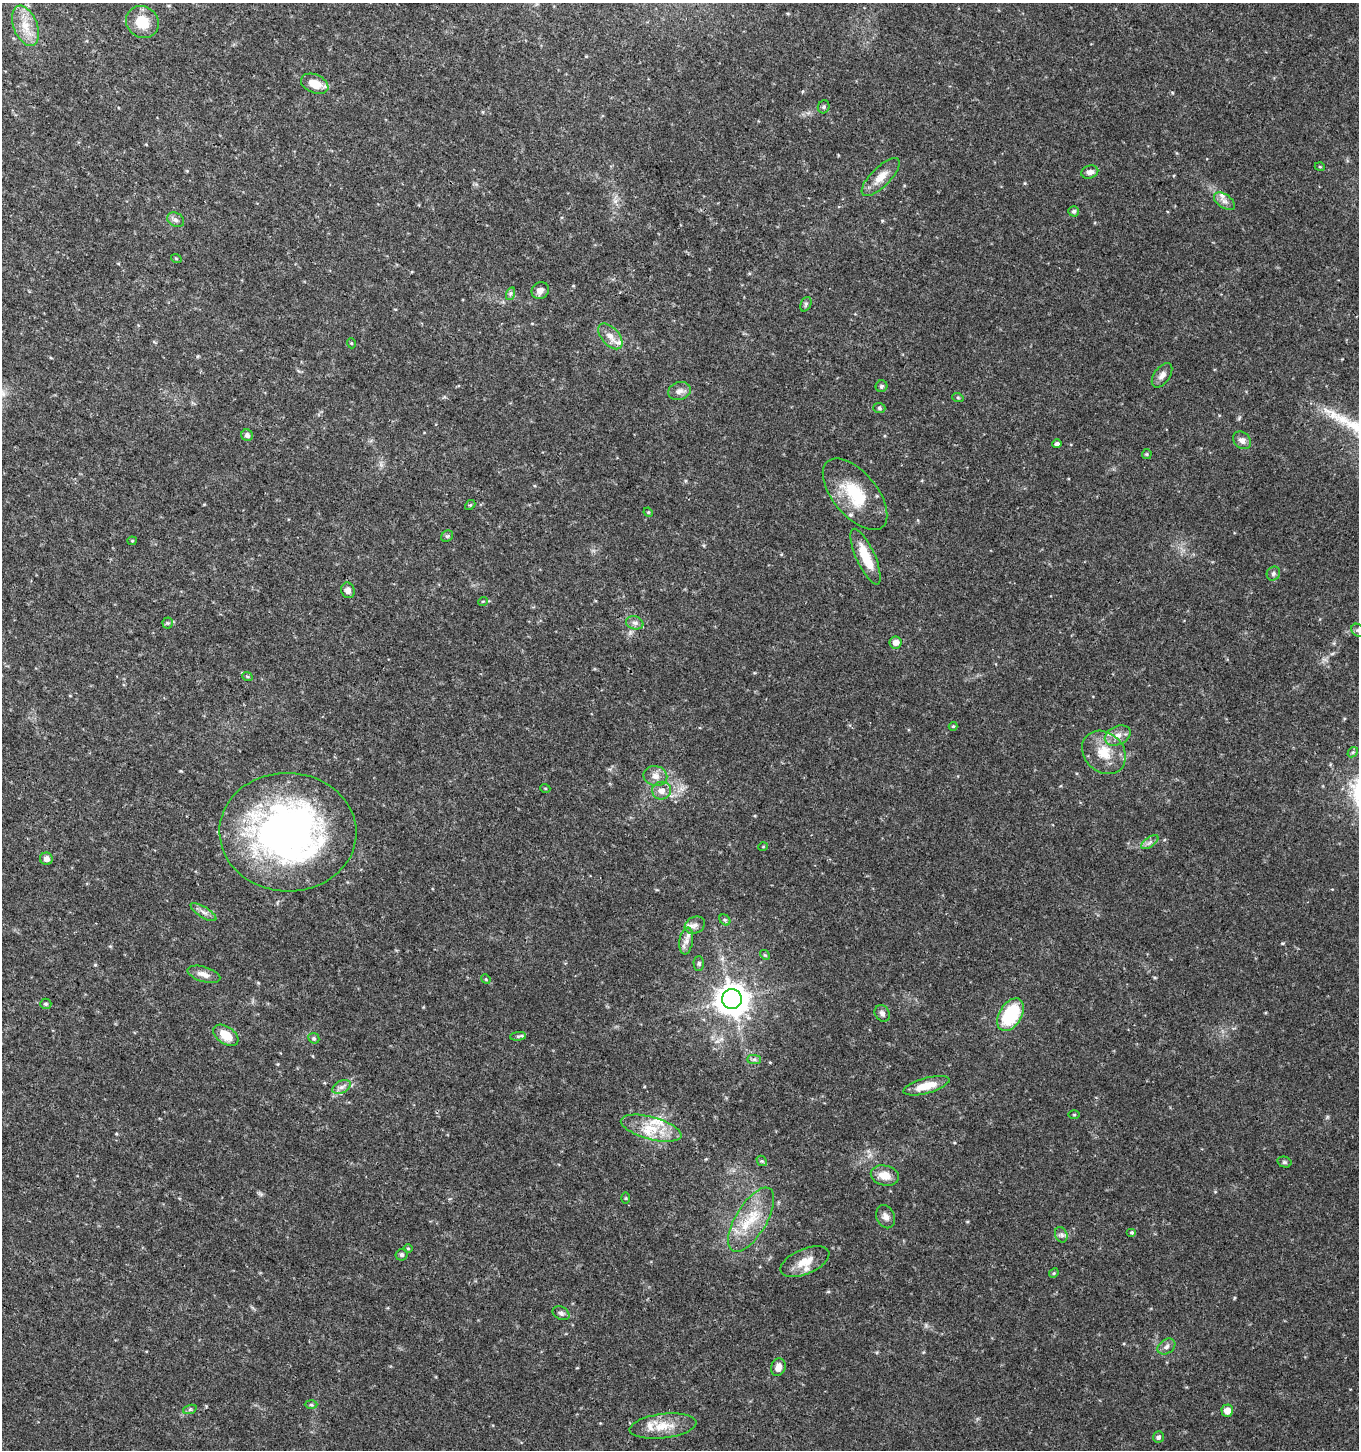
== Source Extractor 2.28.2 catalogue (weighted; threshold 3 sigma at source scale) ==
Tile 11 of 4 x 4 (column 3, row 3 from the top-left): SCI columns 2982-4338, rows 1451-2898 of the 5896 x 5806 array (HDU 1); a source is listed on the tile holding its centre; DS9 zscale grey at full resolution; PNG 1361 x 1452 px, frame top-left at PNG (2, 3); each listed source drawn as its Kron ellipse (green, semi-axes under 4 px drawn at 4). Shown black and unused: <1% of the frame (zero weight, under 3 of 4 exposures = <1% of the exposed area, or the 3 px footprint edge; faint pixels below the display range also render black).
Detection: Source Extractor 2.28.2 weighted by HDU 2 'WHT'; one run over the whole footprint, this tile lists its part. Background 0.0292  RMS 0.0034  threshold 0.0154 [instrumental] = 3 sigma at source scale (4.5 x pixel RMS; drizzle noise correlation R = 1.50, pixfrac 1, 0.0396/0.0396 arcsec/px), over >= 5 px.
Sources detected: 95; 5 inside a brighter listed object's ellipse — not listed separately; the other 90 listed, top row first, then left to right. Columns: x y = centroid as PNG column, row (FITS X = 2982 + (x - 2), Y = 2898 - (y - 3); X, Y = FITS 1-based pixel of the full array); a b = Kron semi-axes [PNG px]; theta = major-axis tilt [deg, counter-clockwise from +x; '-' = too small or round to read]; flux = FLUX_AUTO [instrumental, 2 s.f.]
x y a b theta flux
142 22 17 15 -39 7.3
25 26 21 12 -69 6.2
315 84 14 9 -23 5.6
824 107 6 5 - 0.63
1320 167 5 3 - 0.29
1090 172 9 6 15 1.9
881 177 25 9 45 4.4
1224 201 12 6 -35 1.7
1074 211 5 5 - 0.85
176 220 9 6 -30 1.3
176 258 5 3 - 0.33
540 291 9 8 - 1.8
510 294 6 4 71 0.66
806 304 8 5 62 0.68
610 336 15 8 -49 3.1
351 343 5 3 - 0.31
1162 375 14 7 55 1.9
881 386 6 5 - 0.69
679 391 11 8 17 1.9
958 398 6 3 -19 0.38
879 408 6 5 - 0.55
247 435 6 5 - 1.1
1242 440 10 8 -44 1.8
1057 444 5 4 - 0.87
1147 454 5 5 - 0.42
855 494 43 22 -50 17
470 505 6 4 42 0.43
648 512 5 4 - 0.31
447 536 6 5 - 0.6
132 541 4 4 - 0.35
866 557 30 9 -66 9.1
1273 574 7 6 - 0.84
348 590 8 6 -69 1.6
483 601 5 3 - 0.28
168 623 5 5 - 0.58
635 623 9 6 -14 1.3
1358 630 7 6 - 0.79
895 642 6 6 - 2.2
247 676 5 3 - 0.37
953 726 4 4 - 0.33
1118 735 13 9 24 2.8
1104 752 24 19 -45 8.9
1353 752 6 4 42 0.53
655 776 12 10 -13 2.6
545 788 5 3 - 0.3
662 791 9 9 - 2.6
288 832 68 59 -2 150
1150 842 10 5 36 1.1
763 847 5 3 - 0.25
46 859 6 6 - 1.6
203 912 15 5 -32 1.5
725 920 6 4 -45 0.58
695 925 10 8 27 1.9
686 941 13 6 81 2.2
765 955 5 4 - 0.43
699 964 7 5 -89 0.59
204 974 17 7 -17 2.8
486 979 5 4 - 0.35
732 999 10 10 - 510
46 1004 5 5 - 0.59
882 1013 9 7 -59 1.2
1011 1015 18 11 58 20
226 1035 14 8 -34 6.5
518 1036 8 4 5 0.61
314 1038 6 5 - 0.53
754 1059 7 4 0 0.72
926 1086 24 7 15 6
341 1087 10 6 26 1.4
1074 1115 5 3 - 0.33
651 1128 31 11 -15 8.9
762 1161 6 4 -42 0.45
1284 1162 7 5 -15 0.59
885 1175 14 10 -14 4.4
626 1198 5 3 - 0.34
886 1217 12 9 -66 1.9
751 1220 36 15 59 12
1132 1232 5 4 - 0.4
1061 1235 8 6 -69 1.1
408 1249 5 3 - 0.3
402 1255 6 5 - 0.83
805 1262 26 12 23 6.4
1054 1273 5 4 - 0.39
561 1313 9 6 -28 0.89
1166 1347 10 7 35 1.4
778 1367 9 7 73 2.4
311 1405 6 4 -2 0.48
190 1409 7 4 19 0.58
1227 1411 6 6 - 2.9
663 1426 33 12 7 7.1
1158 1437 6 5 - 0.86
Isophote crosses this tile's border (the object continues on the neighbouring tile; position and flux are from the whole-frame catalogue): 1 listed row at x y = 1358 630